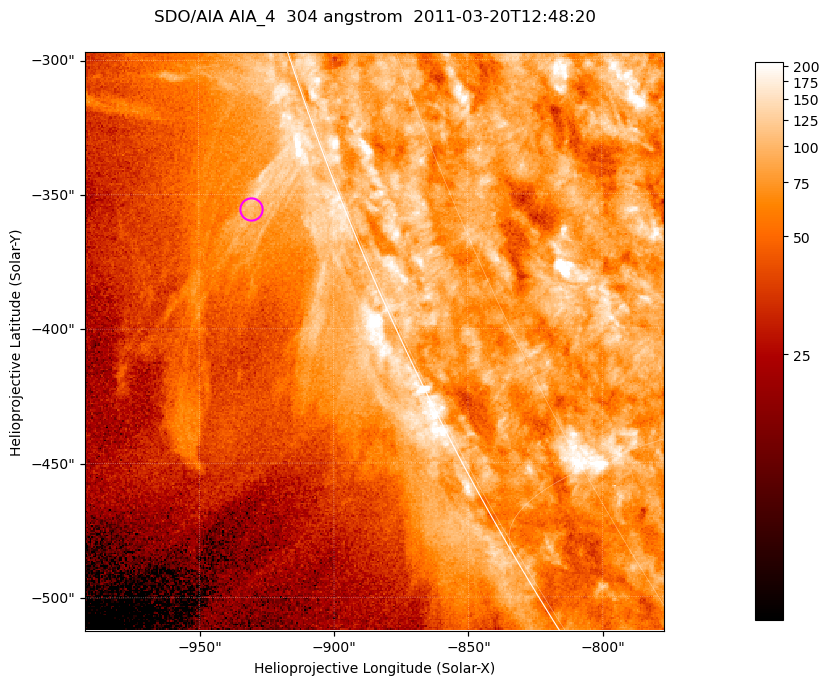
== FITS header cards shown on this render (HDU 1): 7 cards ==
TELESCOP= 'SDO/AIA '           / For AIA: SDO/AIA
INSTRUME= 'AIA_4   '           / For AIA: AIA_ATA1, AIA_ATA2, AIA_ATA3 or AIA_AT
WAVELNTH=                  304 / [angstrom] Wavelength
WAVEUNIT= 'angstrom'           / Wavelength unit: angstrom
DATE-OBS= '2011-03-20T12:48:20.127' / [ISO] Date when observation started; ISO 8
CTYPE1  = 'HPLN-TAN'           / CTYPE1; Typically HPLN
CTYPE2  = 'HPLT-TAN'           / CTYPE2; Typically HPLT

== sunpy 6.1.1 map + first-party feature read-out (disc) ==
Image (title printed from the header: SDO/AIA AIA_4  304 angstrom  2011-03-20T12:48:20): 359 x 359 px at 0.6 arcsec/px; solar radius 964 arcsec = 1606 px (partial field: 0.7% of the solar disc is inside the frame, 44% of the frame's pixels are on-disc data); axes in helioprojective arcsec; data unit not stated in the header (colour bar unlabelled)
Orientation: roll -0.132 deg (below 1 deg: not rotated)
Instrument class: DISC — disc imager (sunpy class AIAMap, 304 A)
Bright regions (active regions / flare kernels): reference = the on-disc median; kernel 3 px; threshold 5 sigma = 125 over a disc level ~80.2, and >= 1.15x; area >= 128 px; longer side >= 4 px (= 2.4 arcsec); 0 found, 0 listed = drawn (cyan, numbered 1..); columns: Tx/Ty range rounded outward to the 2 arcsec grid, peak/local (2 s.f.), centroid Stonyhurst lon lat
Off-limb structures (1.02-1.3 R_sun): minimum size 64 px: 8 found; the strongest spans PA ~110 deg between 1.02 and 1.05 R_sun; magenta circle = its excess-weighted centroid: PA ~110 deg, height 1.03 R_sun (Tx ~-930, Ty ~-356 arcsec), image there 1.8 x the reference